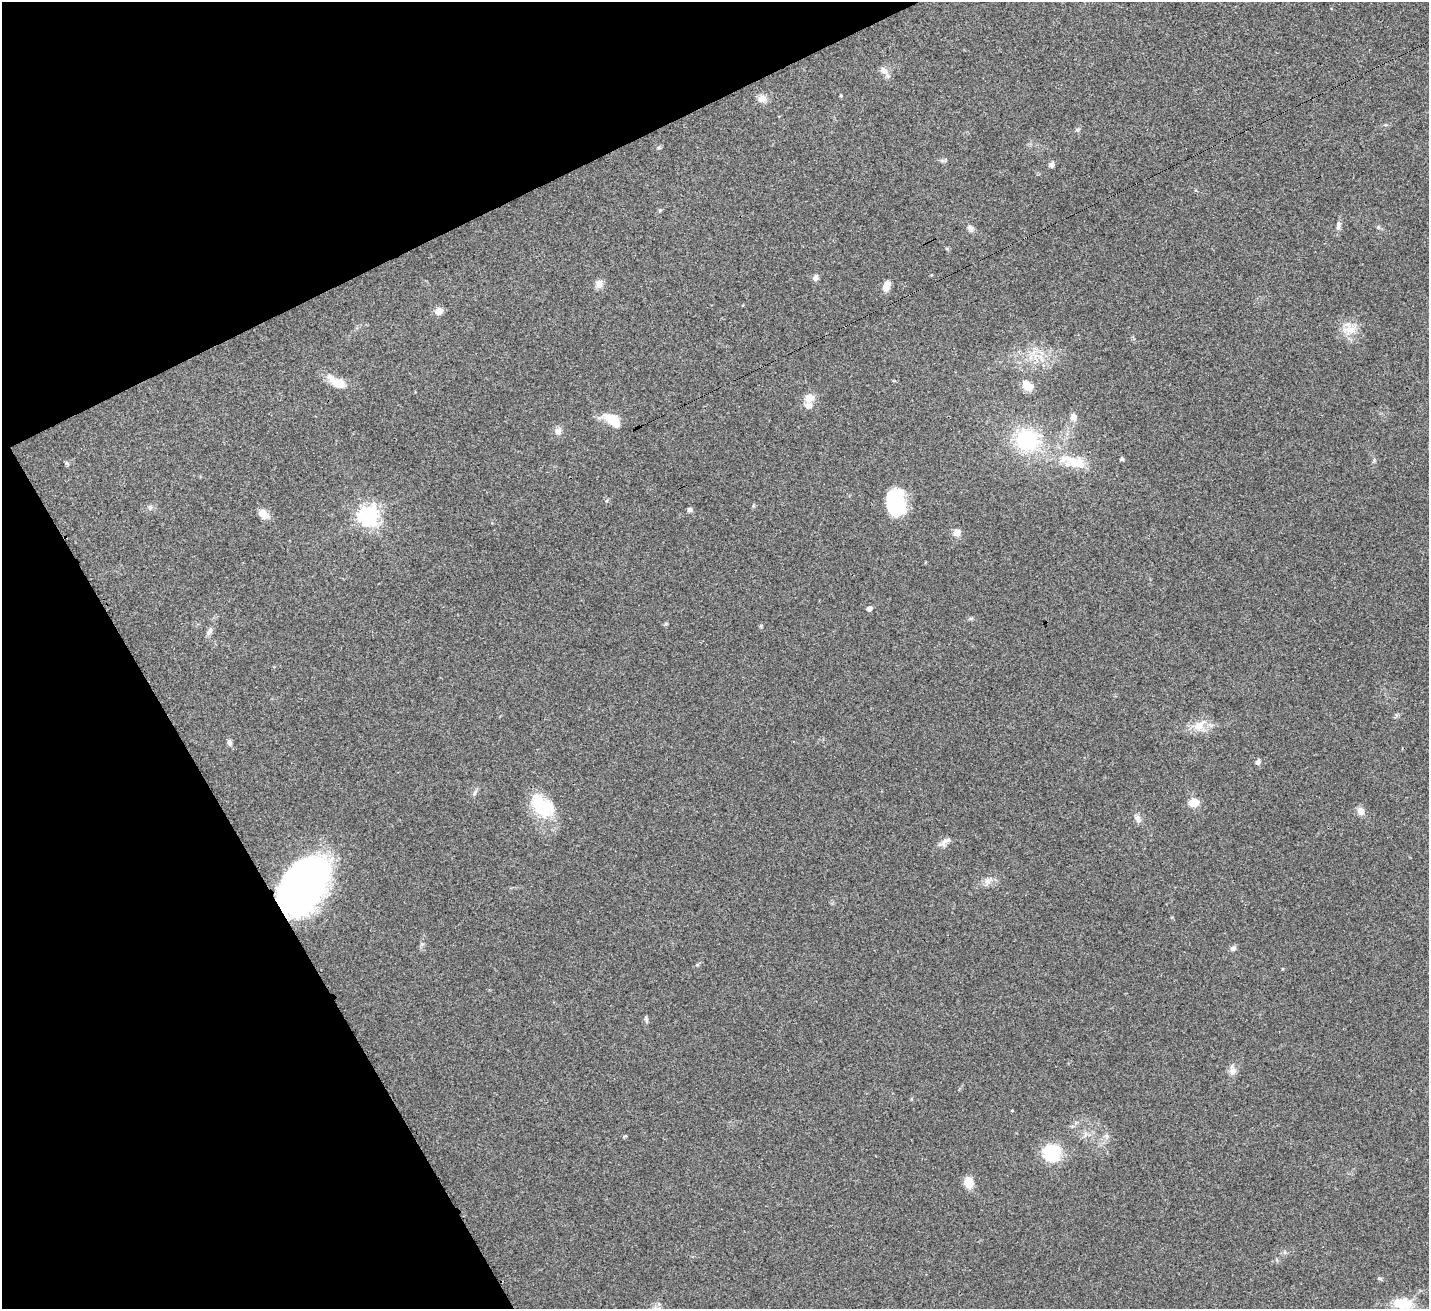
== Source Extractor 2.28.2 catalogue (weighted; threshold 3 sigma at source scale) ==
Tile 5 of 4 x 4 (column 1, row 2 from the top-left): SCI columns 47-1473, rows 2840-4146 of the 5797 x 5807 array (HDU 1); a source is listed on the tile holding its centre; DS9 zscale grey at full resolution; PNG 1431 x 1311 px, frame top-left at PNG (2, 2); no overlay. Shown black and unused: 23% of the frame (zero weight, under 3 of 4 exposures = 5% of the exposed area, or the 3 px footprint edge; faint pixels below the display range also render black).
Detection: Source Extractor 2.28.2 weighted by HDU 2 'WHT'; one run over the whole footprint, this tile lists its part. Background 0.0412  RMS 0.0047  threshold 0.0213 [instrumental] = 3 sigma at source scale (4.5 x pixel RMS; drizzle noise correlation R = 1.50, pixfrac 1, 0.05/0.05 arcsec/px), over >= 5 px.
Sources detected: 53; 2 inside a brighter listed object's ellipse — not listed separately; the other 51 listed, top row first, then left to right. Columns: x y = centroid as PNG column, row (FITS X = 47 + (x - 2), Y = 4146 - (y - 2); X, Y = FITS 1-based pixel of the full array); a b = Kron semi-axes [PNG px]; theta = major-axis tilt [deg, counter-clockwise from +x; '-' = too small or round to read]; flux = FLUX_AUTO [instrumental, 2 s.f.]
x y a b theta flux
884 71 14 8 -47 2.7
762 98 11 9 -3 3.4
942 161 7 4 -20 0.86
1052 164 7 6 - 1.5
660 210 6 4 18 0.56
1338 225 14 6 80 1.9
970 228 10 7 -33 1.7
815 278 9 7 71 1.7
599 284 11 9 80 2.8
886 286 11 7 70 4.3
439 311 6 6 - 5.2
1349 330 21 11 8 6.6
1036 356 12 4 58 2.2
337 382 25 11 -31 7.6
1028 386 12 9 -41 6.3
809 398 13 10 18 4.3
1073 417 10 8 -83 2.7
612 420 20 10 -35 11
558 431 9 9 - 2.4
1027 440 27 25 -15 37
1122 459 5 5 - 0.77
1073 462 46 16 -16 18
67 463 7 4 -52 0.69
896 502 27 18 -77 28
150 507 7 5 -79 0.96
689 510 6 6 - 1.2
263 514 15 10 -39 3.7
369 516 7 7 - 280
957 532 10 9 - 2.7
869 608 4 4 - 3
971 618 6 4 18 0.68
210 631 11 6 63 1.8
1199 726 19 12 40 6.9
229 743 9 6 -84 1.3
1258 762 6 6 - 1.4
475 793 8 4 81 1
1193 802 9 7 2 6.6
541 806 34 20 -58 21
1361 811 9 8 - 3.3
1138 819 10 7 -71 2.2
945 841 17 8 44 2.7
987 881 9 9 - 2.5
303 886 45 27 55 350
1233 948 7 6 - 1.7
646 1019 8 5 -80 0.92
1232 1071 12 9 82 2.8
1106 1136 7 4 -88 1.1
1052 1153 17 16 - 24
969 1182 12 9 -84 6.3
1380 1278 7 3 -9 0.69
1403 1304 23 13 -8 11
Overlapping masked pixels (flux is a lower limit): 1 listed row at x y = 303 886
Isophote crosses this tile's border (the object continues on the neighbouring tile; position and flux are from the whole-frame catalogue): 1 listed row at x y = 1403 1304
Unlisted compact peaks at least as high as the median listed source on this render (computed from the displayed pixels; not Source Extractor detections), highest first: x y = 1378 227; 1077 130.